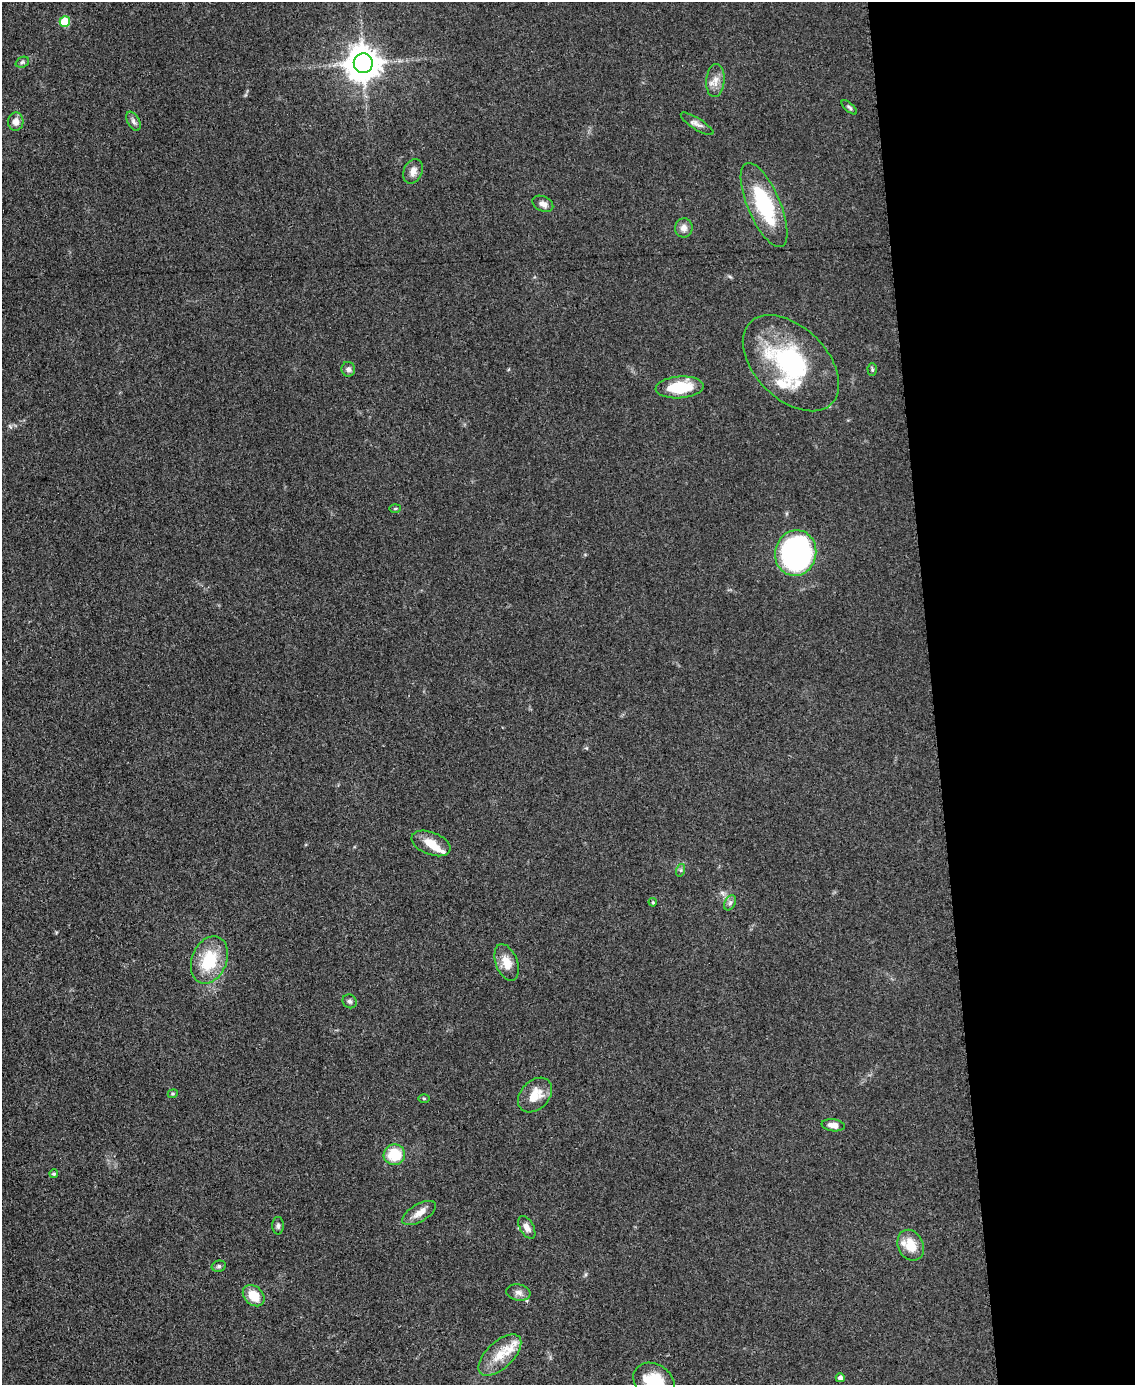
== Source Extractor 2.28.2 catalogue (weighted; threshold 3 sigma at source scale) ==
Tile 8 of 4 x 3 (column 4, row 2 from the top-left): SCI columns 3404-4536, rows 1626-3008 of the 4543 x 4526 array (HDU 1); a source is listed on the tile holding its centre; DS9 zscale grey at full resolution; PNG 1137 x 1387 px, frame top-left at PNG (2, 2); each listed source drawn as its Kron ellipse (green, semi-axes under 4 px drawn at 4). Shown black and unused: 18% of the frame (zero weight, under 3 of 5 exposures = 1% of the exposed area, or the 3 px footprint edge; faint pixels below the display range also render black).
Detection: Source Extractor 2.28.2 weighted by HDU 2 'WHT'; one run over the whole footprint, this tile lists its part. Background 0.0622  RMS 0.006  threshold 0.0271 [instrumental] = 3 sigma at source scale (4.5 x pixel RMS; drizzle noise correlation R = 1.50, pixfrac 1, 0.05/0.05 arcsec/px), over >= 5 px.
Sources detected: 45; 4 inside a brighter listed object's ellipse — not listed separately; the other 41 listed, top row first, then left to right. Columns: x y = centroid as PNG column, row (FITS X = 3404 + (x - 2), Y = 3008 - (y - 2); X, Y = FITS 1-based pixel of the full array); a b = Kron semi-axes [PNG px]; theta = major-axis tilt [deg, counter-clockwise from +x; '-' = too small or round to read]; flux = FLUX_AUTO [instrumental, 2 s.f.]
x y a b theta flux
65 22 5 5 - 21
22 62 7 5 22 1.2
363 63 10 9 - 1300
715 81 16 9 85 5.3
849 107 9 3 -41 1.1
133 121 10 6 -62 2.1
16 122 9 7 88 4
697 124 19 6 -32 3
413 171 13 9 63 4.1
543 204 11 7 -28 3.3
764 205 45 16 -67 46
684 228 9 9 - 3.7
791 363 58 36 -45 79
348 369 7 7 - 2.1
872 370 6 4 -89 0.96
680 387 24 11 4 24
395 508 6 4 2 0.78
796 553 23 20 79 150
431 843 20 11 -22 9.1
681 870 6 4 71 0.92
653 902 4 3 - 0.7
730 903 8 5 64 1.6
209 960 25 17 68 27
507 962 19 11 -69 8.6
350 1001 7 6 - 1.6
173 1094 5 4 - 0.73
535 1095 20 14 46 12
424 1098 5 3 - 0.67
833 1125 11 6 -8 4.3
394 1155 11 10 - 17
54 1174 4 4 - 0.88
419 1213 19 8 30 5.9
278 1226 9 5 90 1.6
527 1227 12 7 -61 3.7
911 1245 16 12 -66 12
219 1266 7 5 14 1.2
518 1292 12 8 -7 3
254 1296 12 9 -43 12
500 1355 26 13 43 14
840 1378 4 4 - 2
654 1382 22 17 -36 25
Isophote crosses this tile's border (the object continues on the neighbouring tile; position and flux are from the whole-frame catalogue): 1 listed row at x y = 654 1382